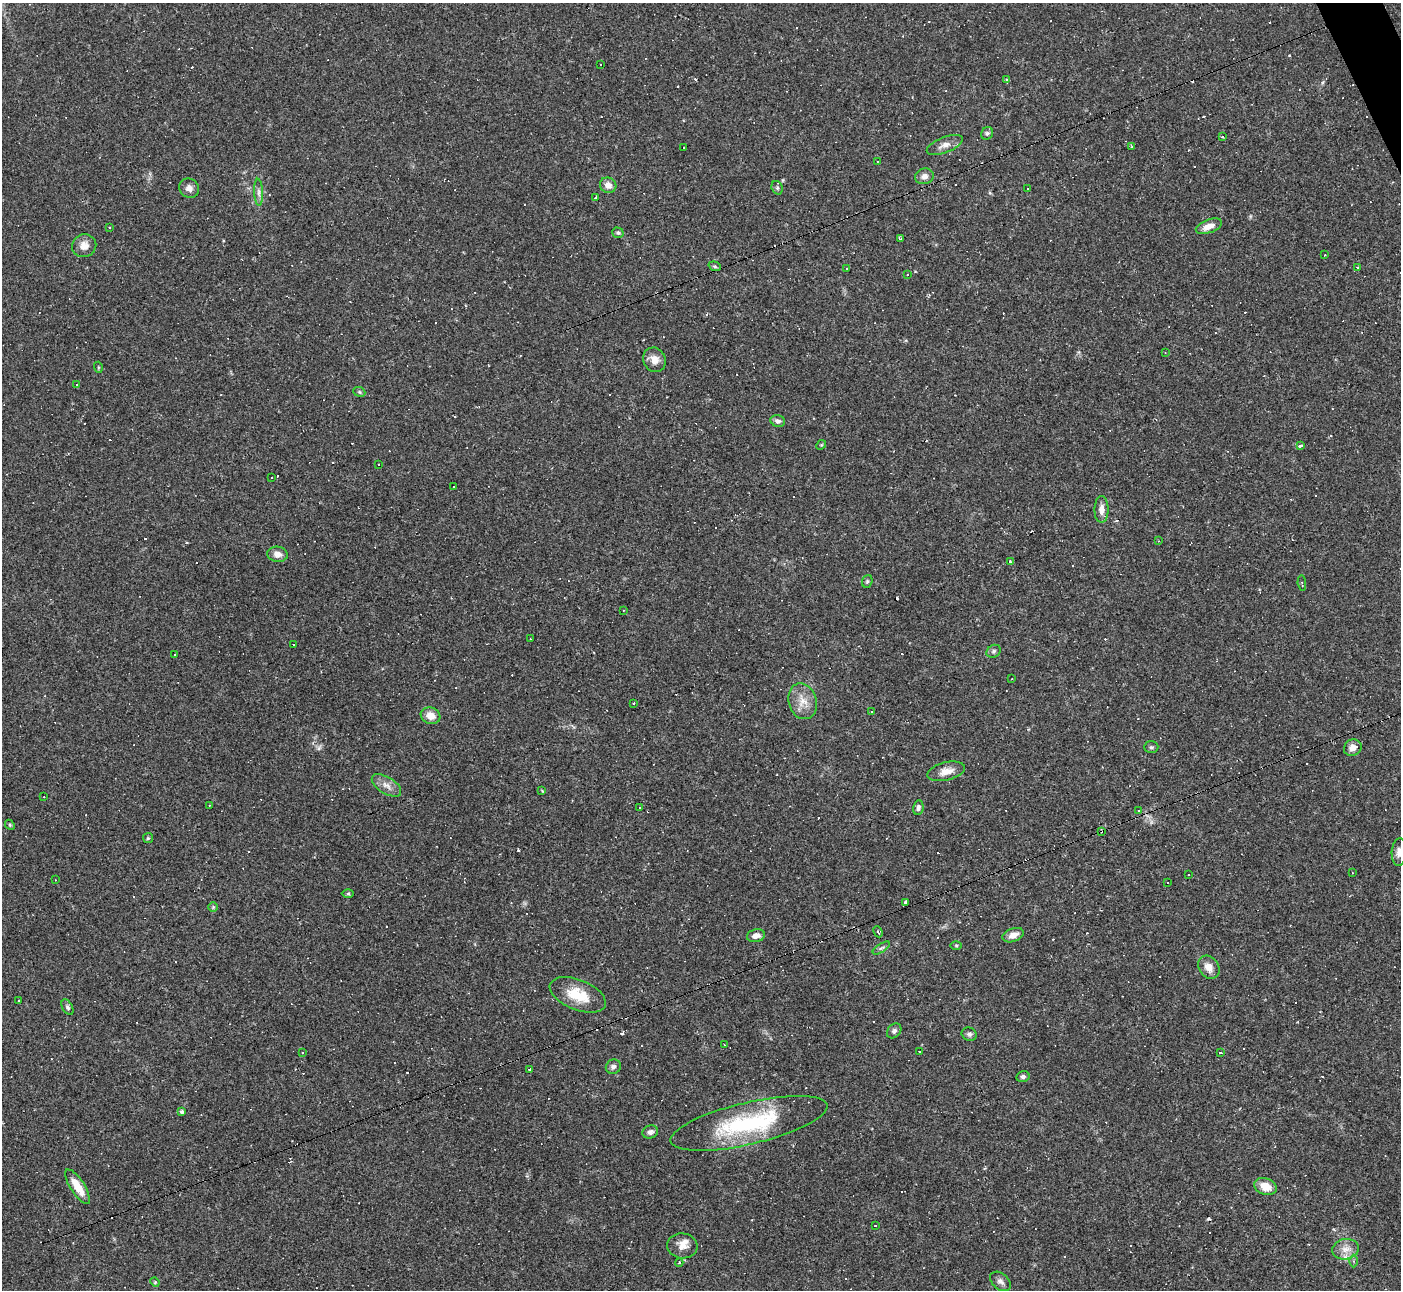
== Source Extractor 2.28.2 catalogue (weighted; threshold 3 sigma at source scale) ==
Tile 10 of 4 x 4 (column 2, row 3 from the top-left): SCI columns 1399-2797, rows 1570-2857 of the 5594 x 5585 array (HDU 1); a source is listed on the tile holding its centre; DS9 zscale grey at full resolution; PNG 1403 x 1292 px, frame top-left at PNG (2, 3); each listed source drawn as its Kron ellipse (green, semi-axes under 4 px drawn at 4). Shown black and unused: <1% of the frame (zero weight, under 2 of 3 exposures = <1% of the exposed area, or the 3 px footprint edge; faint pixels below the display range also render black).
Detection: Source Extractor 2.28.2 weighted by HDU 2 'WHT'; one run over the whole footprint, this tile lists its part. Background 0.064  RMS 0.0055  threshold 0.0248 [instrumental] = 3 sigma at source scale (4.5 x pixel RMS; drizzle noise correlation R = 1.50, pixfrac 1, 0.05/0.05 arcsec/px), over >= 5 px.
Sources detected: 182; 77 cosmic-ray / hot-pixel residue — neither listed nor drawn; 2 inside a brighter listed object's ellipse — not listed separately; the other 103 listed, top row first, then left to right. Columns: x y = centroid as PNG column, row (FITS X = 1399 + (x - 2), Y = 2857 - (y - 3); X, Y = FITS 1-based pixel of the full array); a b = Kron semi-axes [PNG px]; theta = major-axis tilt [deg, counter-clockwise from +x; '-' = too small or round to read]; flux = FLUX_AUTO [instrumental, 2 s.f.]
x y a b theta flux
600 64 2 2 - 0.46
1006 79 4 4 - 0.59
987 133 6 5 - 1.2
1223 137 3 3 - 3
945 145 19 8 21 4.2
683 147 3 2 - 0.87
1132 147 3 3 - 1.5
877 161 2 2 - 0.34
924 176 9 8 - 2.7
608 185 8 7 - 3.5
189 188 10 9 - 3
777 188 7 5 -70 1.1
1028 188 3 3 - 1.4
259 192 13 4 -87 2.1
596 197 3 3 - 3
1209 226 14 6 21 5.2
109 228 3 2 - 0.66
618 233 5 5 - 1.1
901 239 4 3 - 1.6
84 246 12 11 - 4.6
1325 255 3 2 - 0.63
715 266 6 4 -21 0.82
846 268 4 3 - 0.67
1358 268 3 3 - 1.6
907 275 2 2 - 0.36
1165 352 3 2 - 0.35
655 360 12 11 - 5
98 367 5 3 - 0.51
77 384 2 2 - 0.41
359 392 6 4 -23 0.79
778 421 7 6 - 2
821 445 5 4 - 0.63
1300 446 4 3 - 2.2
379 464 3 2 - 0.49
272 477 3 2 - 1.1
454 486 3 2 - 0.56
1101 509 13 7 90 3.8
1158 541 3 3 - 0.43
278 554 10 7 -9 3.5
1011 562 4 3 - 3.5
867 581 6 5 - 1
1302 583 8 3 -84 0.64
623 610 3 2 - 0.5
531 639 3 2 - 0.34
293 644 2 2 - 0.49
994 651 7 6 - 1.4
175 654 3 2 - 0.34
1012 679 2 2 - 0.44
803 701 18 14 -75 7.7
634 703 3 3 - 0.76
871 712 3 3 - 1.4
430 716 10 8 -20 5.3
1151 747 7 5 2 1
1353 748 9 8 - 3.8
946 771 19 9 14 5.8
386 785 16 8 -32 3.9
542 791 4 3 - 0.54
44 797 2 2 - 0.39
209 805 3 2 - 0.3
639 807 3 2 - 0.36
918 808 7 5 81 1.7
1139 810 3 3 - 5.1
10 825 5 4 - 0.7
1101 831 3 3 - 1.4
148 838 5 5 - 0.76
1399 852 13 7 86 2.9
1352 873 2 2 - 0.35
1188 874 3 3 - 2.9
55 880 2 2 - 0.42
1168 883 2 2 - 0.45
348 893 6 4 0 0.75
906 902 4 3 - 1.9
213 907 5 5 - 0.81
878 932 6 3 -63 1.2
1013 935 11 6 21 3.9
756 936 9 6 11 3.5
956 945 6 4 -1 0.64
881 948 10 4 33 1.1
1209 967 12 9 -53 5
578 995 29 15 -22 15
18 1000 3 3 - 4.9
67 1007 8 5 -60 1.3
894 1031 8 6 48 1.6
969 1034 8 6 -22 1.5
724 1045 2 2 - 0.44
919 1052 3 2 - 0.77
1220 1052 3 3 - 1.3
302 1053 3 2 - 0.42
613 1067 7 7 - 1.8
529 1069 3 3 - 2.3
1023 1077 6 5 - 1.3
182 1112 4 4 - 1.2
749 1123 80 21 13 61
650 1132 8 6 15 2
1265 1186 11 8 -20 7.2
78 1187 20 7 -57 9.3
875 1225 3 2 - 0.68
682 1246 15 12 -6 4.8
1346 1249 13 10 9 5
1354 1261 6 4 -89 0.85
679 1263 4 3 - 0.88
1000 1281 12 8 -40 2.4
155 1282 5 4 - 0.6
Overlapping masked pixels (flux is a lower limit): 1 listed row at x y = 1101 831
Isophote crosses this tile's border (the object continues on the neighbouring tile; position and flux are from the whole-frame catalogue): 1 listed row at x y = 1399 852